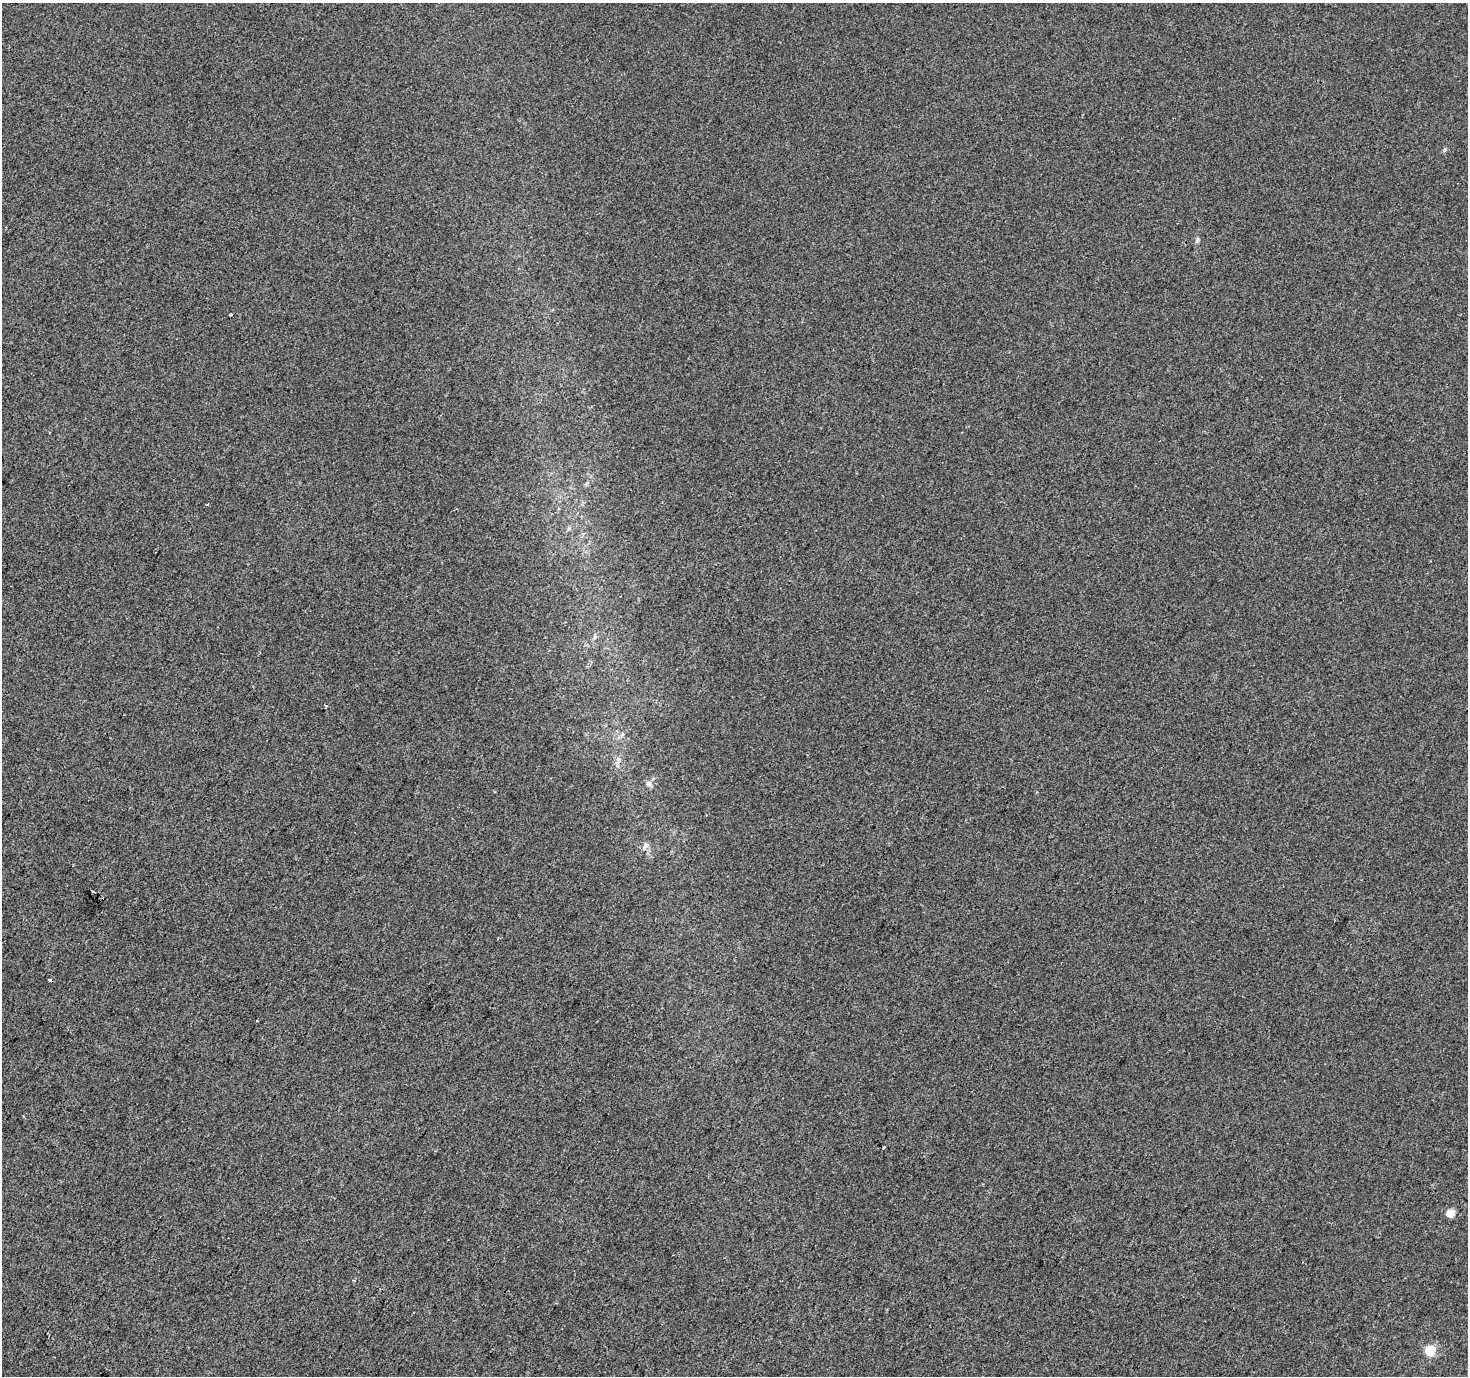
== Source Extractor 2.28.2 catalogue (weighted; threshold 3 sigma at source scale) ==
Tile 7 of 4 x 4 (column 3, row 2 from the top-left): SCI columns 2938-4403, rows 3004-4377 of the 5869 x 5942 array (HDU 1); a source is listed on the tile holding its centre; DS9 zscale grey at full resolution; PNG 1470 x 1378 px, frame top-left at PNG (2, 3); no overlay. Shown black and unused: <1% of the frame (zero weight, under 2 of 3 exposures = <1% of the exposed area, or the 3 px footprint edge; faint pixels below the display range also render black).
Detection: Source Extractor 2.28.2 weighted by HDU 2 'WHT'; one run over the whole footprint, this tile lists its part. Background 0.00154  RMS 0.0057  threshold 0.0256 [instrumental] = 3 sigma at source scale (4.5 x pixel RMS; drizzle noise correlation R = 1.50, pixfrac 1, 0.0396/0.0396 arcsec/px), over >= 5 px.
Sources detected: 12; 1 cosmic-ray / hot-pixel residue — not listed; the other 11 listed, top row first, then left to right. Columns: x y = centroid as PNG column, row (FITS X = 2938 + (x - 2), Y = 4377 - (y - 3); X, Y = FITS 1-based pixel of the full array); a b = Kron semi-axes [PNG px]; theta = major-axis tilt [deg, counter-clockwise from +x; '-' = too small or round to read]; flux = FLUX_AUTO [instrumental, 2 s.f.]
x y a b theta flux
231 315 4 3 - 2.7
595 637 6 5 - 1.1
325 705 3 3 - 1.3
618 759 7 4 -71 1.2
648 784 8 7 - 1.9
645 846 13 6 51 2.3
93 891 5 2 - 0.9
49 980 3 3 - 1.8
884 1147 3 3 - 2.9
1450 1213 5 5 - 13
1430 1350 6 5 - 32
Unlisted compact peaks at least as high as the median listed source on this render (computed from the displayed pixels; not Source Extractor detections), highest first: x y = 1198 239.